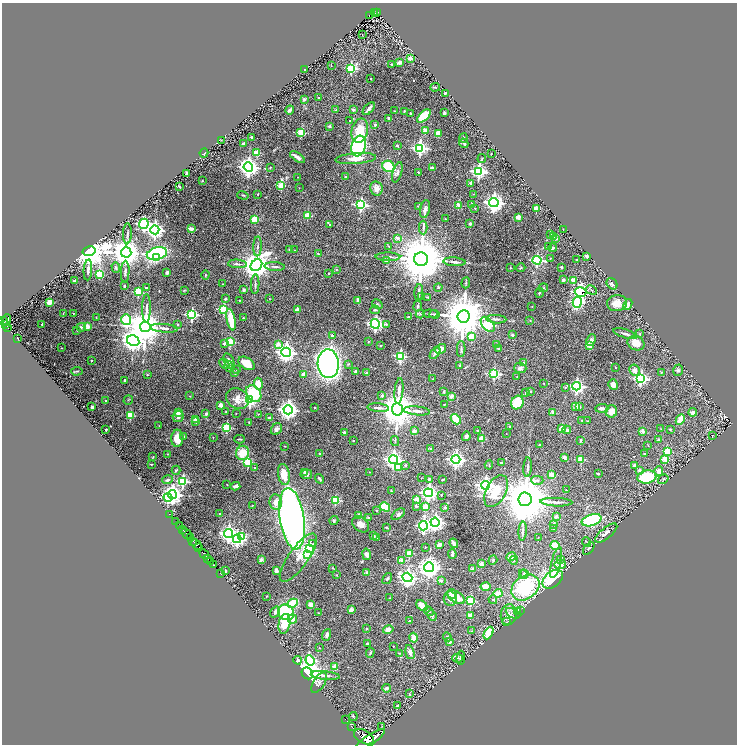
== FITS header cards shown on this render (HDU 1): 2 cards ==
NAXIS1  =                 1470
NAXIS2  =                 1484

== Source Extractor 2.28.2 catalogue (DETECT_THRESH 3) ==
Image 1470 x 1484 px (HDU 1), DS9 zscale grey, zoomed out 1/2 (1 PNG px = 2 x 2 image px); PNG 739 x 746 px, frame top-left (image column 2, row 1483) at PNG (2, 3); each listed source drawn as its Kron ellipse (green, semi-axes under 4 px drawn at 4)
Background 1.67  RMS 0.025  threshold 0.0757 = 3 sigma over >= 5 px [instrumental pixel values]
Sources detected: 526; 25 cannot appear on this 1/2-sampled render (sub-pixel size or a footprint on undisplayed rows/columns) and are neither listed nor drawn; of the other 501, the 500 brightest by FLUX_AUTO listed and drawn (1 fainter detections omitted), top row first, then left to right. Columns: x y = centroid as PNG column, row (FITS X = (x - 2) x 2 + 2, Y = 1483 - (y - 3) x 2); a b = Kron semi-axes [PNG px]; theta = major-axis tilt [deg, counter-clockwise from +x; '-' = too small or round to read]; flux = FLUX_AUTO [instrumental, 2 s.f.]
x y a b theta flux
374 12 2 2 - 25
378 12 3 1 - 61
376 13 2 1 - 24
369 15 2 2 - 130
362 35 2 1 - 1.6
410 58 2 2 - 68
399 62 4 3 - 14
392 64 3 2 - 3.6
331 66 2 1 - 2.1
351 68 3 3 - 420
305 69 2 2 - 3.1
371 78 2 2 - 4.7
435 87 5 2 - 4.6
445 93 2 2 - 8.8
318 98 2 2 - 4.3
304 99 2 2 - 42
353 109 2 2 - 26
369 109 7 2 48 22
290 110 4 2 - 21
336 110 2 2 - 6.2
394 111 2 1 - 2.2
404 111 2 2 - 3.2
444 113 3 2 - 7.7
411 114 3 2 - 8.7
424 116 8 4 44 160
388 118 4 3 - 8.8
350 120 2 2 - 6.8
375 125 2 2 - 29
329 126 2 2 - 24
425 130 2 2 - 63
360 131 12 8 75 110
301 132 3 3 - 220
438 133 4 3 - 45
251 137 2 2 - 20
463 138 4 3 - 4.7
221 140 2 1 - 1.5
244 143 4 2 - 14
464 143 5 2 - 8.7
359 146 10 7 72 620
397 146 3 3 - 5.9
420 148 4 4 - 970
204 153 4 1 - 6.2
257 153 3 3 - 130
491 154 2 2 - 2.9
297 157 8 3 -34 29
356 159 20 5 4 47
482 159 4 3 - 4.5
388 166 6 5 - 190
248 167 5 4 - 2700
270 167 4 2 - 3.3
432 168 2 2 - 34
479 171 4 4 - 1100
397 172 10 4 73 15
418 172 2 2 - 5.1
187 173 3 2 - 5.6
298 177 2 1 - 2.5
345 177 2 2 - 9
202 181 2 2 - 4.2
471 183 2 2 - 25
281 185 4 3 - 140
179 187 3 2 - 5.3
299 188 3 2 - 1.6
376 188 7 6 - 28
258 194 2 2 - 5.8
473 194 3 2 - 1.7
243 195 5 3 - 4.9
494 202 4 4 - 2500
472 204 4 3 - 4.6
361 205 4 4 - 710
459 205 2 2 - 110
418 206 3 2 - 2.2
425 209 9 5 78 21
475 209 2 2 - 2.4
536 209 2 2 - 140
307 215 3 2 - 130
518 217 2 2 - 94
254 219 4 3 - 94
445 219 2 2 - 4.6
144 224 5 4 - 890
470 224 2 2 - 9.8
329 225 3 3 - 3.6
423 227 7 3 -89 10
191 229 2 2 - 89
563 229 2 1 - 1.8
155 230 4 4 - 1900
127 234 10 2 88 8.5
551 234 4 3 - 8.3
553 236 2 2 - 6.7
398 238 2 2 - 62
556 238 2 2 - 20
258 246 10 3 88 11
549 246 3 2 - 3.4
388 247 3 2 - 2.6
553 248 4 4 - 6.5
289 249 3 2 - 3.8
295 250 3 2 - 1.9
89 251 7 4 12 12000
126 252 5 5 - 9400
318 253 3 2 - 3.7
157 254 10 6 13 550
587 256 4 3 - 12
388 257 12 3 -1 15
156 258 4 3 - 130
550 258 3 2 - 2.3
421 259 7 6 - 36000
577 259 3 2 - 2.6
537 260 4 4 - 620
386 261 2 2 - 50
454 262 11 3 -4 13
237 264 9 2 -4 8.4
256 265 6 5 - 7500
116 267 5 4 - 8.4
275 267 10 2 -4 8.2
561 267 2 2 - 21
510 268 2 2 - 2.1
521 268 4 2 - 3.9
336 269 3 3 - 4.4
88 270 10 3 86 12
125 272 11 3 87 9.4
167 272 3 2 - 16
329 273 2 2 - 5.6
99 274 4 3 - 140
205 275 4 2 - 3.7
75 280 3 2 - 11
563 280 3 3 - 12
573 280 2 2 - 69
466 283 5 2 - 4.2
222 284 2 1 - 2.2
255 284 10 3 87 9.1
612 284 6 5 - 17
124 286 2 2 - 7.4
438 287 4 3 - 6.8
147 288 4 3 - 9.1
543 288 5 3 - 4.2
184 290 3 2 - 2.5
243 290 3 3 - 12
591 290 5 3 - 6.3
138 292 3 3 - 280
419 292 8 3 85 9.1
581 292 6 4 -17 1800
539 293 5 2 - 6.1
422 297 2 2 - 7.1
428 297 3 3 - 4.9
225 298 4 3 - 5.1
270 299 2 2 - 1.6
239 300 2 2 - 4.7
358 300 4 3 - 19
50 302 3 3 - 130
577 302 6 4 77 600
617 303 10 8 8 55
377 304 6 3 -32 4.4
628 304 6 3 63 25
418 306 5 3 - 6.2
532 306 3 2 - 1.6
146 308 14 3 89 19
224 309 3 3 - 310
298 310 2 2 - 62
375 310 5 3 - 6
73 313 2 2 - 3.7
63 314 3 2 - 1.9
420 314 4 3 - 4
430 314 7 2 -3 6.5
435 314 5 3 - 5.8
192 315 4 4 - 660
463 316 6 6 - 25000
96 317 2 1 - 2.1
408 317 3 2 - 5.5
243 318 2 2 - 7.5
496 319 10 3 -4 11
7 320 6 3 72 1600
126 320 5 4 - 490
231 320 11 4 -79 130
530 320 2 2 - 2.2
3 321 3 2 - 950
6 324 4 2 - 450
42 324 2 2 - 9.1
375 324 5 4 - 1200
386 324 3 2 - 10
488 324 9 5 -50 610
177 325 2 2 - 6.4
88 326 2 2 - 100
7 327 4 2 - 380
81 327 5 4 - 6.7
145 327 5 5 - 12000
164 328 14 3 -5 19
77 330 2 2 - 1.7
625 334 12 3 -16 13
639 334 3 3 - 3.5
332 335 2 2 - 32
512 335 2 2 - 30
472 336 3 3 - 160
17 338 2 2 - 6.4
591 340 6 4 64 16
133 341 6 5 - 3900
230 342 3 3 - 270
368 342 4 3 - 3.1
636 343 9 7 -25 51
224 344 3 2 - 13
278 344 3 3 - 52
380 345 2 2 - 4.2
497 345 2 2 - 27
590 346 3 2 - 96
61 348 2 2 - 1.6
498 348 4 3 - 6.5
441 349 6 4 34 26
461 349 8 3 88 7.2
286 352 5 4 - 2300
435 353 7 3 55 14
400 356 4 3 - 470
91 361 2 2 - 3.5
229 361 8 5 -65 19
247 363 9 5 -33 64
523 363 2 2 - 40
224 364 6 3 -45 16
328 364 14 10 -86 4100
349 364 3 2 - 3.3
460 365 4 3 - 5.9
229 366 5 3 - 8.6
615 367 3 2 - 2.7
520 368 6 5 - 19
237 370 2 2 - 5.4
634 370 5 5 - 23
678 370 5 4 - 11
77 371 6 3 5 5.9
356 371 3 2 - 17
661 372 4 3 - 4.5
235 373 3 2 - 6
366 373 2 2 - 40
303 374 2 2 - 42
494 374 3 3 - 450
147 375 2 2 - 2.5
517 376 2 2 - 2.5
641 378 4 4 - 880
433 379 3 2 - 2.1
125 380 2 2 - 12
258 384 6 4 -81 57
544 384 2 2 - 2.4
613 384 5 4 - 28
576 386 4 4 - 1300
565 387 3 3 - 5
399 391 13 4 84 20
531 391 3 3 - 5.7
444 392 4 2 - 5.3
526 392 3 2 - 2.9
254 393 9 6 -52 200
190 396 3 2 - 2.4
382 396 2 2 - 23
452 396 2 2 - 72
237 399 12 10 -31 57
128 400 5 2 - 4.2
250 400 4 4 - 1000
106 401 2 2 - 2.6
517 403 7 6 - 140
444 404 2 2 - 2.3
221 405 3 3 - 23
576 406 2 2 - 65
579 406 2 2 - 19
92 407 2 2 - 29
315 407 2 2 - 7.2
378 408 11 3 -5 14
602 408 6 3 3 17
397 409 6 5 - 13000
288 410 4 4 - 3100
226 411 2 2 - 2.4
417 411 13 3 -5 20
611 411 6 6 - 35
693 412 4 3 - 26
178 413 2 2 - 82
236 413 2 1 - 2
553 413 2 2 - 85
206 414 3 2 - 12
258 414 2 2 - 1.9
130 415 3 3 - 200
178 417 5 5 - 14
269 418 3 2 - 11
195 419 2 2 - 37
456 419 6 3 -49 150
581 420 2 2 - 2.7
680 420 6 3 64 72
587 421 3 1 - 1.7
196 422 2 2 - 7.9
249 422 3 2 - 2.7
159 426 2 1 - 1.7
510 426 2 2 - 18
226 428 3 3 - 350
276 429 6 5 - 13
562 429 3 2 - 96
661 429 3 2 - 2.5
670 429 4 3 - 5
106 430 2 2 - 5.4
567 430 4 3 - 18
414 431 2 2 - 47
477 431 4 3 - 5.4
643 431 2 2 - 60
344 432 2 2 - 23
506 433 2 1 - 2.1
712 435 2 2 - 5.6
184 436 4 3 - 6.3
466 436 4 3 - 17
213 437 2 1 - 1.9
177 438 8 6 88 70
240 439 5 2 - 5
482 439 3 2 - 130
659 440 3 3 - 14
353 441 2 2 - 4.7
395 441 5 2 - 4.8
580 441 3 2 - 6.6
539 445 2 2 - 4.5
648 445 3 2 - 2.7
285 446 2 2 - 2.1
431 449 2 2 - 33
667 451 3 3 - 180
243 453 7 6 - 100
168 454 3 2 - 2.6
320 454 3 3 - 5.1
644 454 2 2 - 4.3
153 457 3 2 - 2.5
564 457 3 3 - 15
456 459 4 4 - 1800
665 459 3 3 - 130
393 460 4 4 - 1800
581 460 3 3 - 170
248 462 3 3 - 320
501 462 3 2 - 4.8
151 464 2 2 - 5.8
405 465 2 2 - 15
489 465 4 2 - 3.6
634 465 2 2 - 40
398 467 3 2 - 57
528 467 10 3 86 9.9
255 468 2 2 - 7
176 470 4 3 - 5.7
639 470 2 2 - 18
659 471 5 4 - 30
304 472 4 3 - 5.5
369 472 2 2 - 1.9
284 474 11 5 -81 78
306 474 5 4 - 18
598 474 2 2 - 11
552 475 2 2 - 91
647 477 9 6 9 220
421 478 2 1 - 1.9
320 479 5 2 - 9.8
429 479 3 3 - 6.9
663 479 5 3 - 5.6
168 480 5 4 - 10
443 480 3 2 - 3.9
537 480 6 4 -2 12
183 481 4 3 - 470
227 485 2 1 - 1.4
485 485 4 4 - 1900
235 486 5 3 - 13
566 490 2 2 - 2.2
391 491 3 2 - 4.4
496 491 17 10 63 120
428 493 4 4 - 1600
172 494 4 4 - 2800
441 495 2 2 - 5.3
168 497 4 3 - 690
416 499 2 2 - 56
525 499 7 6 - 33000
335 500 3 3 - 280
276 502 8 6 -81 41
556 502 16 2 -2 16
252 505 3 2 - 1.9
416 506 3 3 - 7.1
385 507 5 4 - 160
425 507 3 3 - 130
445 507 2 2 - 20
376 510 3 3 - 3.4
169 514 3 1 - 80
220 514 2 2 - 9.1
398 514 7 4 37 11
359 515 4 3 - 44
556 516 2 2 - 38
369 518 4 3 - 8
292 519 31 12 -81 3400
592 520 10 5 19 410
334 521 4 4 - 5.8
176 522 2 1 - 75
435 522 4 4 - 1700
361 524 9 6 -41 30
554 524 2 2 - 26
179 526 4 1 - 530
423 526 4 4 - 990
386 527 4 2 - 3.4
182 529 2 1 - 210
554 529 2 2 - 11
523 531 9 2 85 9.9
228 533 4 4 - 1500
606 533 13 5 39 28
186 534 6 1 -48 1100
242 536 4 3 - 190
373 536 4 4 - 9.6
377 537 3 2 - 5
538 537 2 1 - 2.8
191 538 4 2 - 1100
237 539 4 4 - 1100
193 541 3 2 - 620
587 542 5 1 - 2.5
454 543 5 2 - 20
313 544 3 3 - 5.4
196 545 6 2 -46 1400
439 545 4 3 - 33
555 546 4 4 - 100
199 547 2 1 - 530
425 547 2 2 - 3.7
310 548 3 3 - 300
589 549 7 4 49 7
409 553 3 3 - 140
204 554 5 1 - 1700
307 554 3 3 - 270
366 554 6 4 -79 13
452 554 5 2 - 11
511 557 5 3 - 56
208 558 2 2 - 620
298 558 29 10 55 75
261 559 2 2 - 38
560 559 4 3 - 22
402 560 2 2 - 63
493 560 5 3 - 6.2
513 560 4 3 - 5.2
210 561 3 1 - 77
556 563 15 5 75 27
481 564 3 3 - 27
560 564 6 5 - 32
213 565 2 1 - 240
429 567 5 5 - 3800
333 568 3 2 - 2.7
473 569 2 2 - 57
225 571 3 2 - 5.3
276 571 4 2 - 14
366 572 2 2 - 22
220 573 2 1 - 68
523 574 5 4 - 9.2
525 574 3 3 - 5.2
336 575 3 3 - 3.1
407 577 5 4 - 2000
387 578 6 3 53 8.3
553 579 11 7 39 530
441 581 2 2 - 17
486 587 5 4 - 46
525 588 15 11 36 410
498 593 4 3 - 57
452 594 5 4 - 19
266 596 2 2 - 2.2
456 597 10 5 -31 71
390 598 3 2 - 2.1
450 599 7 6 - 39
471 600 3 3 - 300
493 600 4 3 - 5.3
292 603 5 3 - 220
311 604 2 2 - 67
422 605 6 4 -40 41
351 610 2 2 - 60
520 610 2 2 - 2
429 611 5 3 - 6.1
275 612 6 4 56 16
286 612 8 7 - 300
517 612 4 2 - 2.6
318 613 3 2 - 2.4
513 613 8 4 -28 12
432 615 5 4 - 11
470 615 2 2 - 62
509 615 10 8 81 32
292 619 5 4 - 31
409 621 2 2 - 6.5
506 622 3 1 - 1.9
284 624 10 6 78 83
366 629 2 2 - 7.1
388 630 5 4 - 27
471 631 3 3 - 3.2
488 633 7 4 62 100
327 635 6 3 70 17
447 637 4 3 - 7.3
414 638 5 4 - 28
449 642 2 2 - 42
368 643 4 2 - 6.4
393 646 2 2 - 1.9
319 648 2 2 - 2.5
410 652 7 4 -74 31
370 653 5 2 - 5.7
399 653 3 3 - 3
457 658 5 3 - 6.5
461 658 7 3 87 16
298 660 4 4 - 11
310 660 5 4 - 280
335 667 3 3 - 53
307 673 6 5 - 3500
325 675 14 4 -6 22
319 683 11 5 57 17
386 688 4 3 - 11
410 694 3 2 - 2.7
397 706 3 3 - 7.3
353 716 4 2 - 5.1
345 719 2 1 - 110
382 726 3 2 - 1.7
352 727 3 1 - 320
364 737 11 6 -27 9400
369 740 18 5 33 12000
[1 fainter detection neither listed nor drawn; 25 sub-pixel or undisplayed-footprint detections neither listed nor drawn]